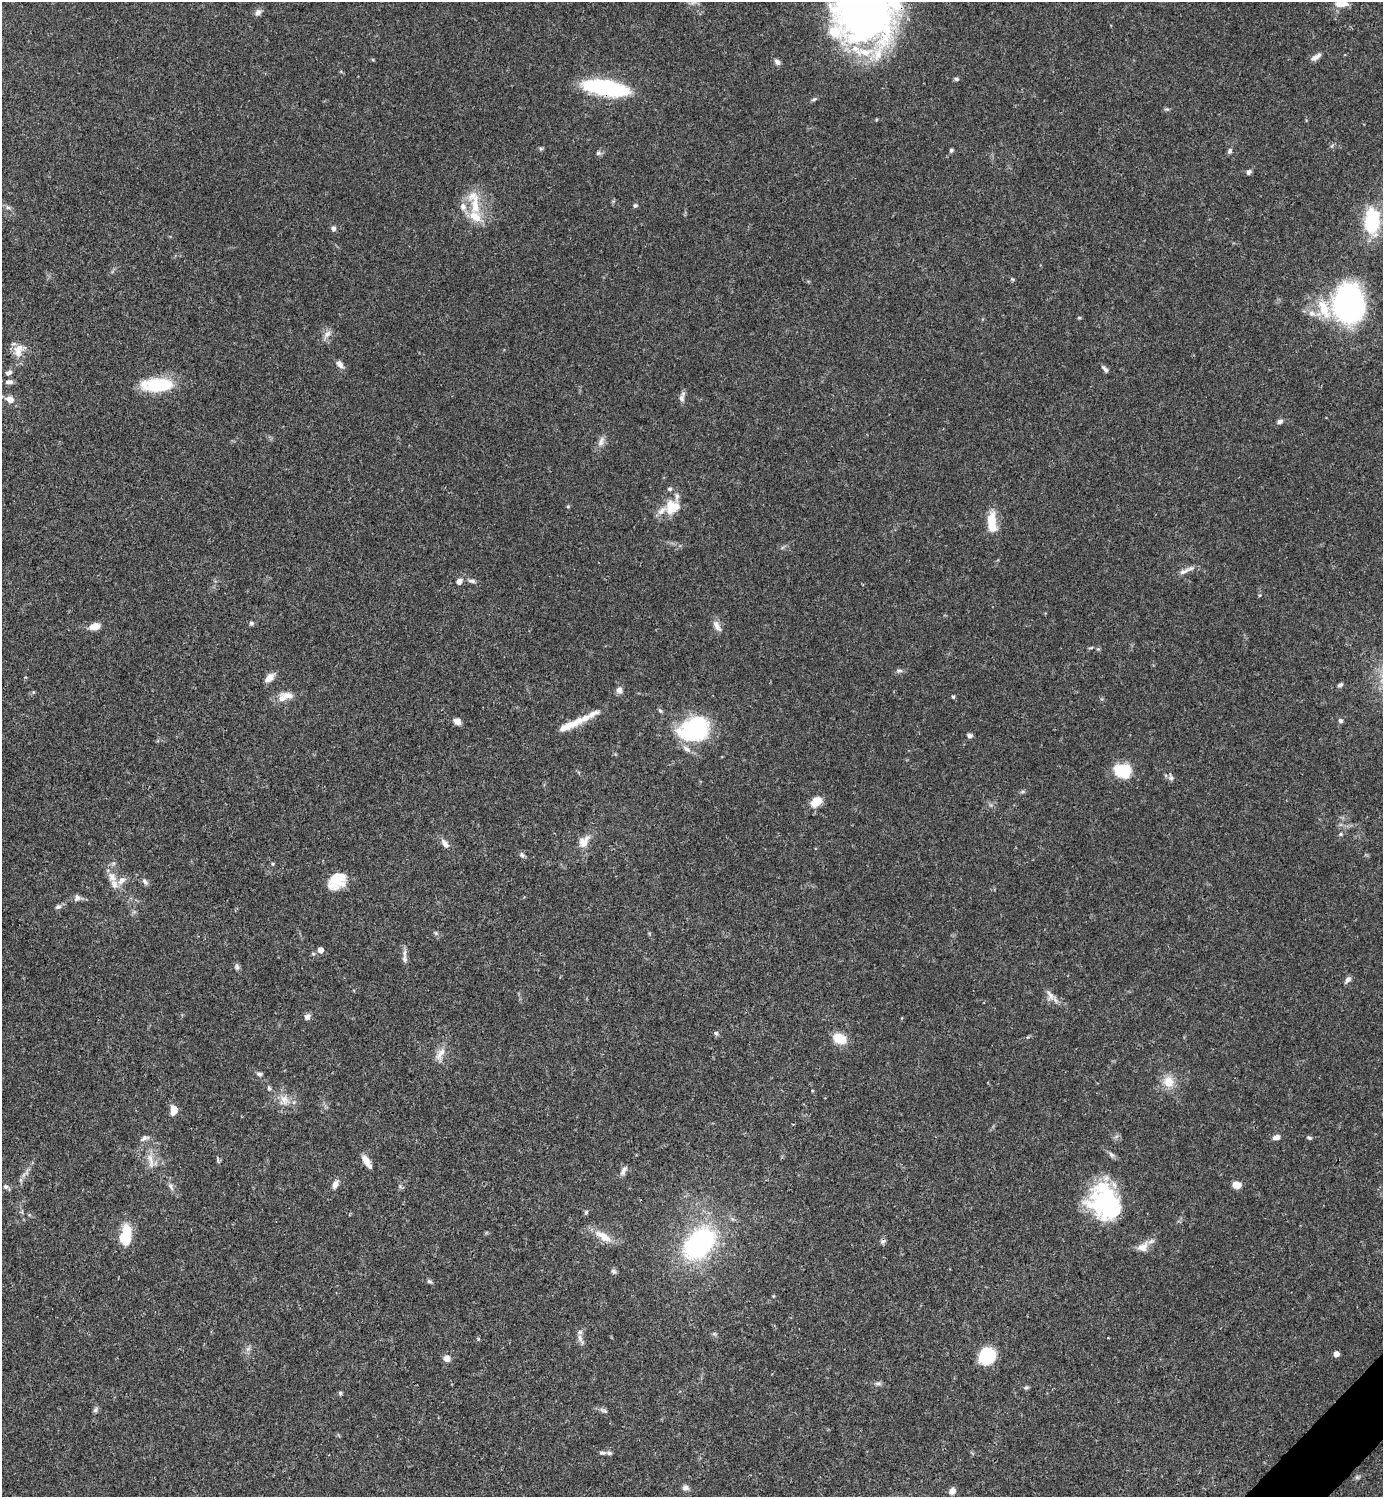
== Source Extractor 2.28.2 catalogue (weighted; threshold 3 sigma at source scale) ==
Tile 6 of 4 x 4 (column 2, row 2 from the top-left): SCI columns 1681-3061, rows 2990-4484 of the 5980 x 5981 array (HDU 1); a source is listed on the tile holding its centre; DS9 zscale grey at full resolution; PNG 1385 x 1499 px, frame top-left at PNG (2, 2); no overlay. Shown black and unused: <1% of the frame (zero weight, under 3 of 4 exposures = <1% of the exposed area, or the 3 px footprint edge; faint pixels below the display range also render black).
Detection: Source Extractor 2.28.2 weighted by HDU 2 'WHT'; one run over the whole footprint, this tile lists its part. Background 0.0387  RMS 0.0026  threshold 0.0117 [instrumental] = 3 sigma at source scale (4.5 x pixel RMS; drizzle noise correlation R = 1.50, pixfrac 1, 0.05/0.05 arcsec/px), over >= 5 px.
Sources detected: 138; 3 inside a brighter object's white glare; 1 cosmic-ray / hot-pixel residue — not listed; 14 inside a brighter listed object's ellipse — not listed separately; the other 120 listed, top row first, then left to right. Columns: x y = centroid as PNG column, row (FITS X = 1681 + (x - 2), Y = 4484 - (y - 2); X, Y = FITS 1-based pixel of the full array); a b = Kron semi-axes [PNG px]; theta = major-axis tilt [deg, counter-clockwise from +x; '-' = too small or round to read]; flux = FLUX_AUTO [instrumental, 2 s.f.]
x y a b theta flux
1341 4 18 7 0 2.1
258 12 10 7 54 1
863 16 72 61 -3 120
1316 57 15 6 34 1.4
777 62 8 6 -35 0.91
956 79 7 5 -3 0.52
606 88 32 10 -10 54
814 99 8 4 15 0.47
1167 109 8 3 -5 0.37
541 149 6 4 -1 0.38
951 150 5 4 - 0.48
1230 151 7 6 - 0.64
598 153 7 6 - 0.59
1249 172 7 5 48 0.73
474 202 41 14 -79 7.7
635 205 6 5 - 0.48
8 207 7 5 -30 0.62
1372 222 33 17 -82 14
333 229 6 5 - 0.83
1012 279 6 4 -43 0.34
1349 304 35 27 -83 66
1312 313 10 8 -27 1.7
1079 318 6 4 -1 0.29
327 334 14 7 52 1.5
19 350 20 13 60 3.7
340 364 10 7 -48 1.4
1105 369 10 4 -45 0.78
9 373 8 5 24 0.86
9 382 10 6 3 1.1
157 385 34 14 1 13
682 397 14 6 75 1.1
10 399 8 6 -20 2.4
1280 421 8 5 28 0.86
601 442 15 7 68 1.5
670 489 6 5 - 0.46
568 506 6 4 0 0.28
672 507 20 18 30 5.8
992 522 26 11 -87 5.7
1183 572 18 7 24 1.6
459 581 7 6 - 1.3
472 581 11 5 -12 0.79
251 623 6 5 - 0.62
95 626 13 8 13 2.5
717 626 17 8 -60 1.7
1091 648 6 3 20 0.32
1098 649 5 5 - 0.33
899 671 10 4 4 0.62
269 678 12 7 44 2.1
1340 685 7 5 37 0.61
619 690 8 7 - 1.2
287 695 21 9 -7 2.8
953 697 4 4 - 0.4
660 711 7 5 -61 0.48
1340 720 6 6 - 0.66
457 721 7 6 - 2
572 724 45 8 25 5.7
695 728 34 25 23 26
969 735 6 5 - 0.89
1125 773 19 14 11 5.2
1171 777 10 6 -75 0.78
816 801 12 8 37 4
1341 834 5 4 - 0.38
584 842 17 10 53 3.1
445 844 15 7 -48 1.5
522 855 8 6 -46 0.64
112 877 15 11 -58 2.4
145 881 10 6 -48 0.83
337 881 19 14 45 7.3
77 898 9 8 - 1
58 907 9 6 28 0.76
436 933 6 5 - 0.42
320 950 5 5 - 2.2
405 953 12 5 83 1.1
237 967 8 6 -88 0.67
1348 979 8 6 54 1.1
1050 995 16 10 -75 1.8
307 1017 8 7 - 0.97
716 1033 6 5 - 0.53
839 1038 17 11 -23 4.8
440 1054 22 9 59 2.5
259 1074 7 6 - 0.7
1169 1082 14 13 - 4.2
269 1088 9 5 -71 0.56
284 1100 16 13 82 3.2
174 1110 9 7 80 2.9
1276 1137 8 6 13 1.3
144 1138 13 6 22 1
1309 1138 7 4 -30 0.49
1111 1155 10 6 -45 0.78
151 1160 24 7 -81 2.5
367 1161 16 6 -58 2.4
623 1170 13 6 61 1.2
21 1180 7 4 -71 0.48
335 1184 11 7 69 1.4
1237 1185 7 6 - 3.1
171 1186 11 6 -64 1
6 1187 7 6 - 0.65
1105 1201 38 33 4 26
586 1212 6 5 - 0.43
126 1235 23 11 81 8.3
603 1236 25 10 -31 4.1
699 1243 27 17 45 53
1143 1247 17 12 33 2.6
613 1271 7 6 - 0.65
429 1281 7 5 -17 0.53
714 1334 6 4 1 0.42
580 1339 17 5 -61 1.3
248 1349 7 5 43 0.7
1336 1354 4 4 - 2.1
987 1356 16 15 - 11
446 1358 8 7 - 1.8
878 1383 9 5 5 0.68
1026 1387 8 4 8 0.45
340 1393 5 4 - 0.42
95 1410 8 6 47 0.6
604 1411 13 5 -24 0.81
602 1453 8 5 -5 0.64
1357 1477 6 5 - 0.45
685 1488 8 7 - 0.98
952 1491 8 7 - 1.4
Overlapping masked pixels (flux is a lower limit): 2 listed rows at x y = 863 16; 606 88
Isophote crosses this tile's border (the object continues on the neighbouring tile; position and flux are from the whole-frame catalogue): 1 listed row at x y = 863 16